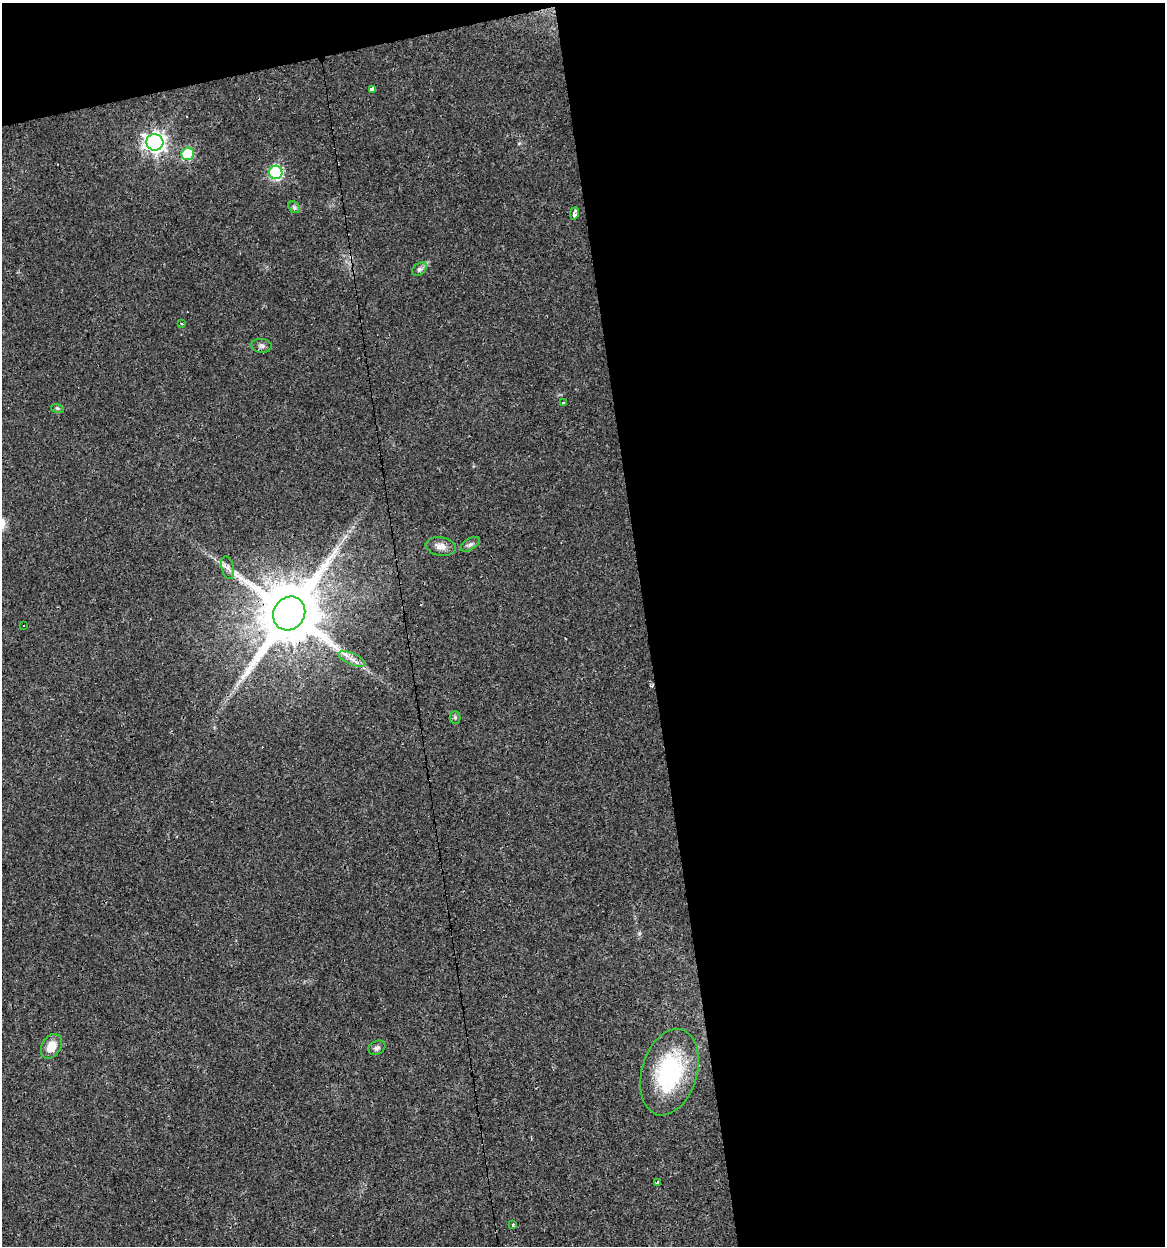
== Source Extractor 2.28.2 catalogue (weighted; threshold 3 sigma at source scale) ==
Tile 4 of 4 x 4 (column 4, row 1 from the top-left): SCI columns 3520-4682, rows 3735-4978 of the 4761 x 4978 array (HDU 1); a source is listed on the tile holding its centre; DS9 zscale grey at full resolution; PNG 1167 x 1248 px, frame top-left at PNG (2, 3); each listed source drawn as its Kron ellipse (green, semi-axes under 4 px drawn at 4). Shown black and unused: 47% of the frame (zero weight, under 3 of 4 exposures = <1% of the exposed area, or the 3 px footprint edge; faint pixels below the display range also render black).
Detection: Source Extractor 2.28.2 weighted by HDU 2 'WHT'; one run over the whole footprint, this tile lists its part. Background 0.021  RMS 0.0031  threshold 0.0139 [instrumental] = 3 sigma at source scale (4.5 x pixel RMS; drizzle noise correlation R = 1.50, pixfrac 1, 0.0396/0.0396 arcsec/px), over >= 5 px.
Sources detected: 26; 3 cosmic-ray / hot-pixel residue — neither listed nor drawn; the other 23 listed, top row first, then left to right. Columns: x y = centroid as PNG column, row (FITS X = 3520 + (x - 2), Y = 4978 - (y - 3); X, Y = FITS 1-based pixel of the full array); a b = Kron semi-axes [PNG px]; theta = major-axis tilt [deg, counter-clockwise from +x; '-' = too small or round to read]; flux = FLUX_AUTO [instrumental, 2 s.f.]
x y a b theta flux
372 90 4 3 - 4.5
155 142 8 8 - 170
187 154 6 6 - 18
276 172 7 6 - 40
294 207 6 5 - 0.59
574 214 6 3 81 6
419 269 8 6 39 0.81
182 323 4 3 - 0.53
261 346 10 7 -6 1
563 402 3 3 - 0.97
57 408 6 4 -18 0.41
470 544 11 5 31 1
441 547 15 9 -10 2.4
228 568 11 6 -76 1.3
289 613 17 15 58 3200
23 626 2 2 - 0.26
352 659 14 6 -24 2.1
455 717 6 5 - 0.55
51 1046 13 9 58 4.3
377 1048 9 6 28 0.88
669 1072 44 27 74 33
658 1182 4 3 - 1.1
513 1224 4 3 - 0.9
Overlapping masked pixels (flux is a lower limit): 1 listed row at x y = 289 613